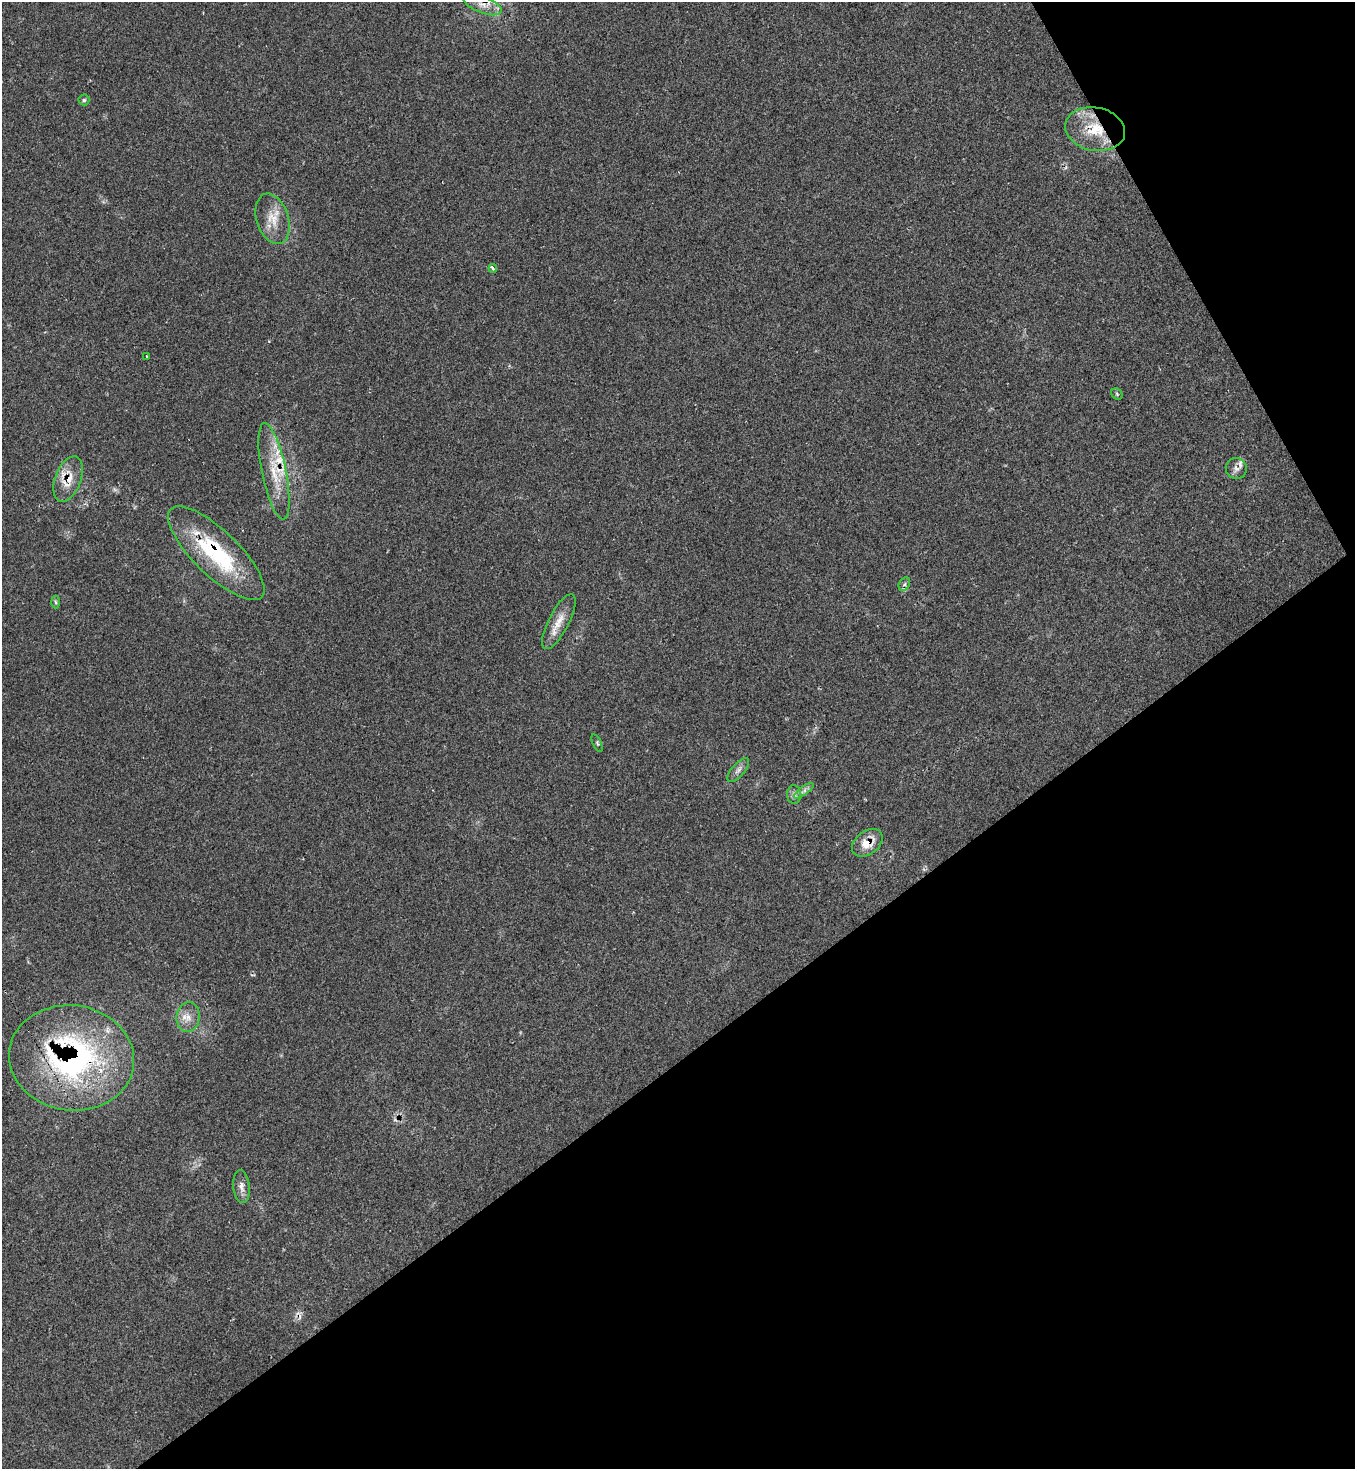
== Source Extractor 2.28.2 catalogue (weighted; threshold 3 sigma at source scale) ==
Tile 12 of 4 x 4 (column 4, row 3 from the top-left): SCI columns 4213-5565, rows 1486-2952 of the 5874 x 5886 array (HDU 1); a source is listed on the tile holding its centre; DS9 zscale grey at full resolution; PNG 1357 x 1471 px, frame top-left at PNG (2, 2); each listed source drawn as its Kron ellipse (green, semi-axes under 4 px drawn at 4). Shown black and unused: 33% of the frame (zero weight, under 2 of 3 exposures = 1% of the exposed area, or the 3 px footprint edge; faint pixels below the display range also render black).
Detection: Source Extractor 2.28.2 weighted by HDU 2 'WHT'; one run over the whole footprint, this tile lists its part. Background 0.0689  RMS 0.0065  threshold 0.0294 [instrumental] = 3 sigma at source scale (4.5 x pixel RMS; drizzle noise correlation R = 1.50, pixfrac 1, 0.05/0.05 arcsec/px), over >= 5 px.
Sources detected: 26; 1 cosmic-ray / hot-pixel residue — neither listed nor drawn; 3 inside a brighter listed object's ellipse — not listed separately; the other 22 listed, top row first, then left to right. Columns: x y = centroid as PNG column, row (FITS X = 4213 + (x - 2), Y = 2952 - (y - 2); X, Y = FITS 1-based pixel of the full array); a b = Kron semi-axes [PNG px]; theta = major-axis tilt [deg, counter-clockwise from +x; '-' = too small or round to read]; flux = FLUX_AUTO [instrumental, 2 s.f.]
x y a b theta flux
482 5 20 8 -21 7.5
84 100 5 5 - 1.2
1095 129 30 21 -11 25
273 219 26 16 -72 13
493 268 4 3 - 4.1
146 356 3 3 - 5.1
1117 394 6 5 - 0.95
1236 468 10 10 - 3.3
274 471 49 12 -79 21
68 479 24 13 70 13
216 553 63 22 -44 61
904 584 7 5 59 1.6
56 602 6 4 -87 0.9
559 622 30 10 63 9.9
597 743 9 4 -67 1.1
738 770 15 6 49 3.1
804 791 12 3 35 1.9
794 795 9 7 -89 2.5
867 843 17 11 37 11
188 1017 15 11 84 7
72 1058 62 52 -7 170
241 1186 16 8 -84 4.3
Overlapping masked pixels (flux is a lower limit): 7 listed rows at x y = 482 5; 1095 129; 274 471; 68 479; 216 553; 867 843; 72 1058
Isophote crosses this tile's border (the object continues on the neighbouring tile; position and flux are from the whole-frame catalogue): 1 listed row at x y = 482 5